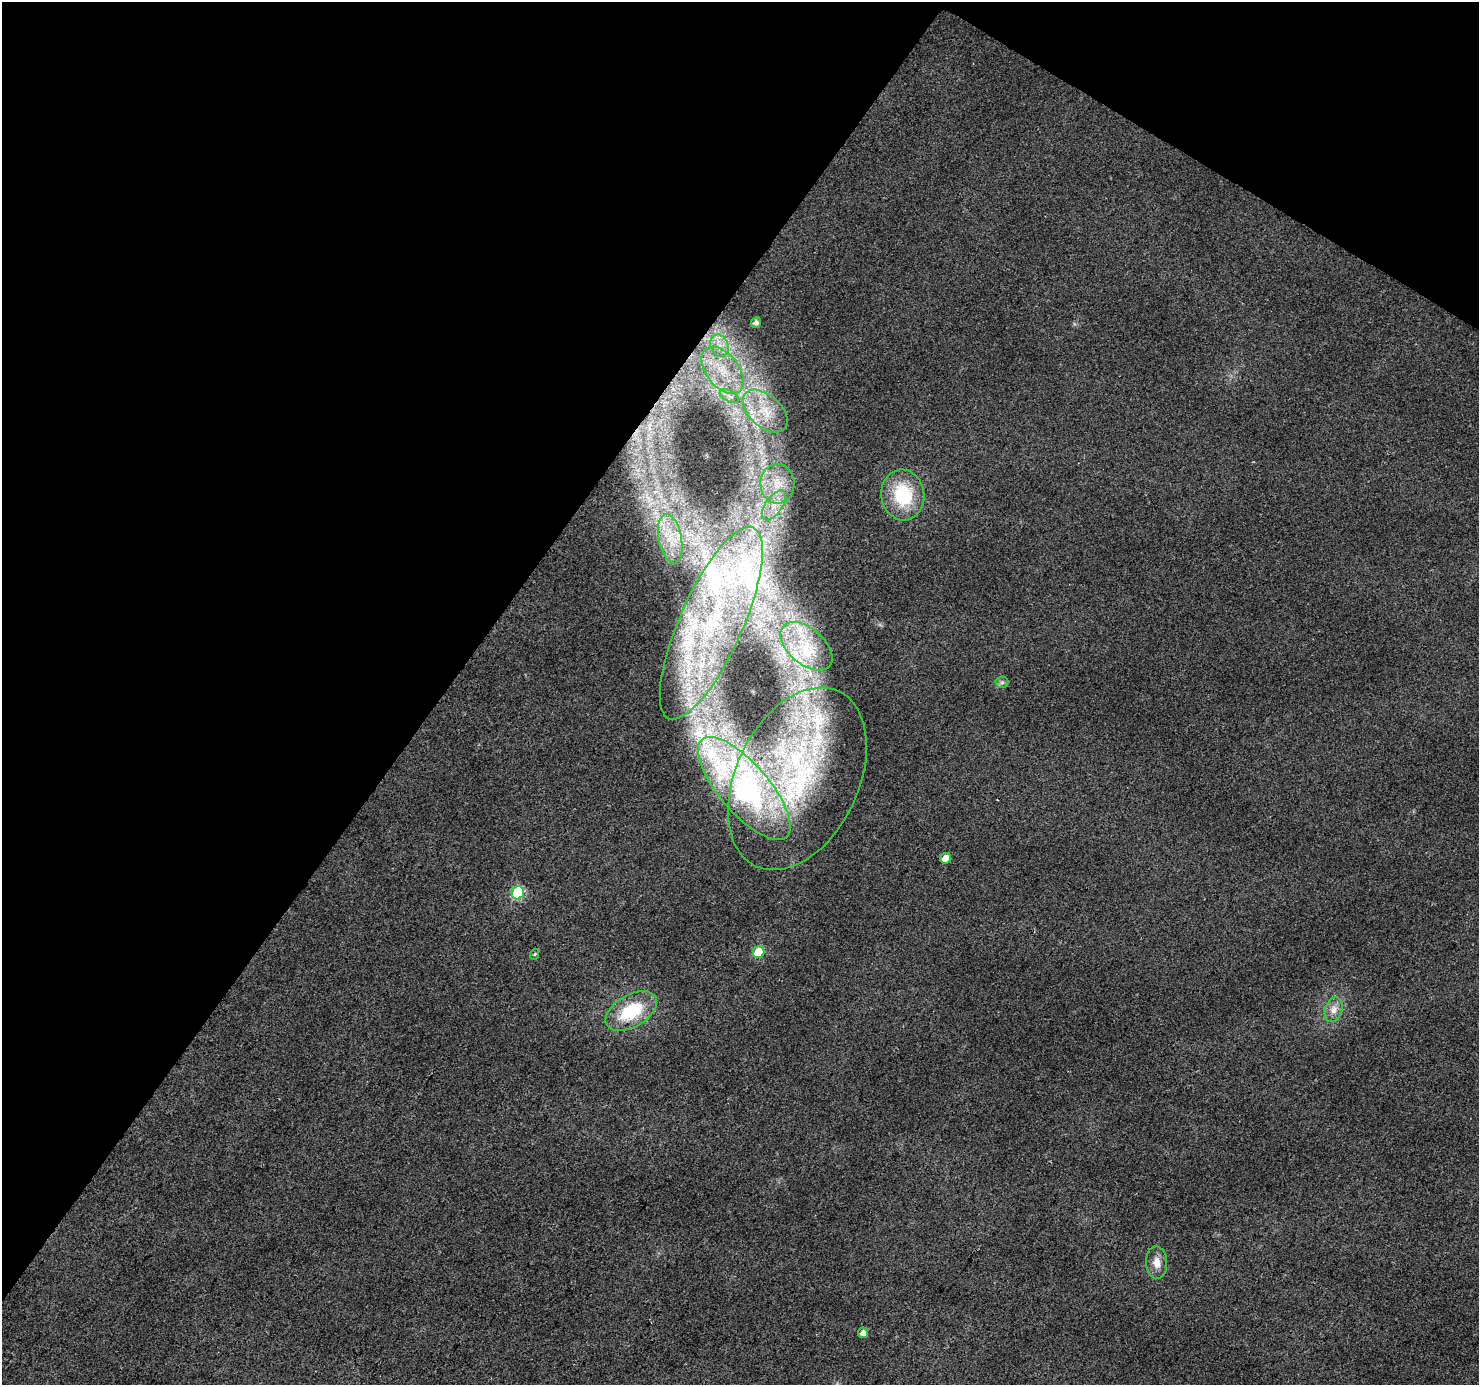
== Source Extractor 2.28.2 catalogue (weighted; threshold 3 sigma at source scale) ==
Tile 2 of 4 x 4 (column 2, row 1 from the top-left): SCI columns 1477-2953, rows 4337-5719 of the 5912 x 5973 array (HDU 1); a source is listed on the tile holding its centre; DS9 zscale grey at full resolution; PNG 1481 x 1387 px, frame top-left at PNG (2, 2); each listed source drawn as its Kron ellipse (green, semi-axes under 4 px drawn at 4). Shown black and unused: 34% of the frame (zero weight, under 2 of 3 exposures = <1% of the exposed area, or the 3 px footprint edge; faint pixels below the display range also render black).
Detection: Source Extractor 2.28.2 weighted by HDU 2 'WHT'; one run over the whole footprint, this tile lists its part. Background 0.0442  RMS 0.0086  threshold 0.0388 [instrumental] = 3 sigma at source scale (4.5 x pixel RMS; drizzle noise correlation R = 1.50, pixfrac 1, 0.0396/0.0396 arcsec/px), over >= 5 px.
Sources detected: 27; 5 inside a brighter listed object's ellipse — not listed separately; the other 22 listed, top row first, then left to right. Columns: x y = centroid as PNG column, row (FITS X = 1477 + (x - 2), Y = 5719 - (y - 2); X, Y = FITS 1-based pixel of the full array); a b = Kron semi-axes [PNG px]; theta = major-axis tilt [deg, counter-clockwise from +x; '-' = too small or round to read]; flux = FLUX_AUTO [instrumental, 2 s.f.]
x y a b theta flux
756 323 5 5 - 3.9
719 346 11 8 -69 8.9
723 370 27 16 -52 35
729 396 10 5 -26 4
765 411 26 16 -42 26
777 484 20 17 -87 22
903 495 25 21 -82 48
774 505 17 8 55 12
670 539 25 11 -78 21
711 623 104 31 66 230
806 646 31 18 -41 35
1002 682 6 6 - 1.8
797 779 97 61 64 220
744 788 65 24 -49 410
946 858 5 5 - 11
518 893 7 6 - 83
759 952 6 5 - 33
535 954 5 3 - 0.8
1334 1010 12 8 73 6.6
631 1011 28 16 31 46
1157 1262 16 10 -88 8.7
863 1333 5 5 - 6.2